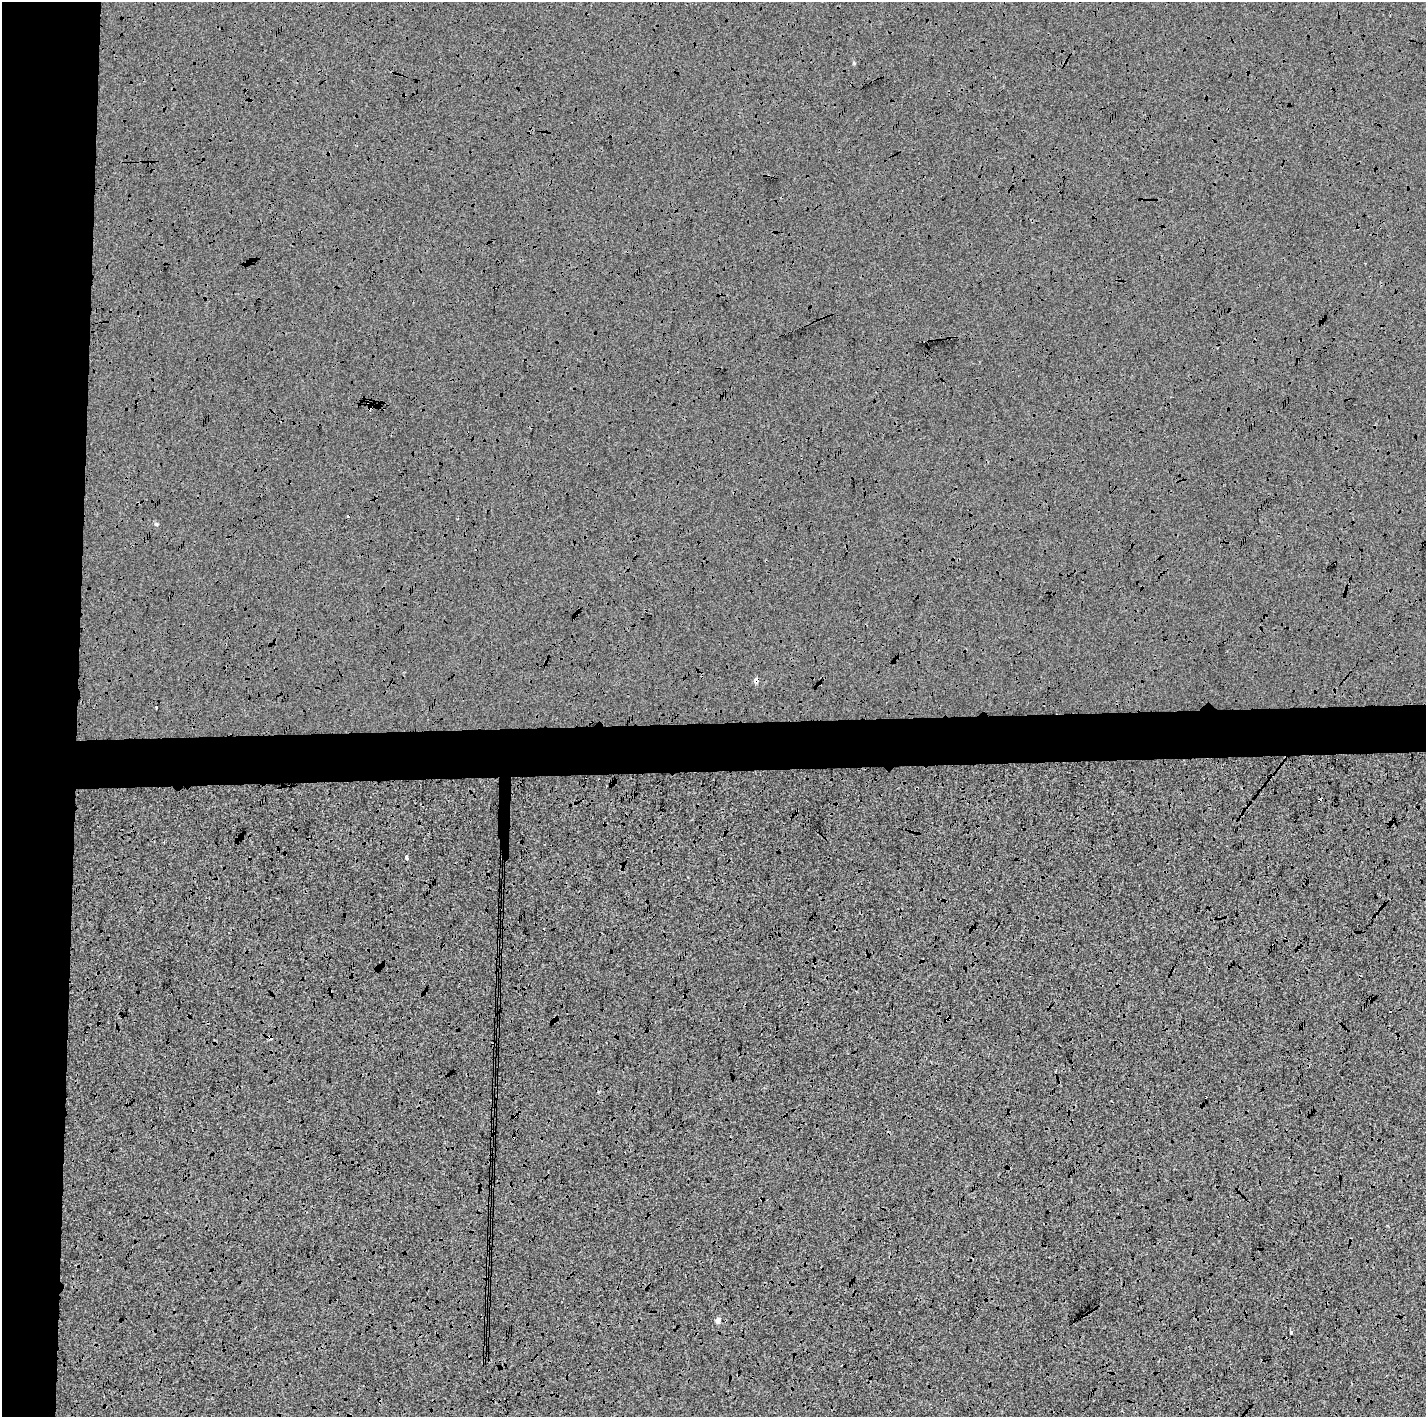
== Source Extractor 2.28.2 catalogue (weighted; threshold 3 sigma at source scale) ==
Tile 4 of 3 x 3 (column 1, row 2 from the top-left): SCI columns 13-1436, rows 1562-2976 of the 4284 x 4538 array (HDU 1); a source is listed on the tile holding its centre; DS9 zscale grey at full resolution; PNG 1428 x 1419 px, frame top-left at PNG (2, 2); no overlay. Shown black and unused: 10% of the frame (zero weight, under 3 of 4 exposures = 2% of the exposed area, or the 3 px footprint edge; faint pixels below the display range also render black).
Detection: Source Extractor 2.28.2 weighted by HDU 2 'WHT'; one run over the whole footprint, this tile lists its part. Background -0.00124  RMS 0.0065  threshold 0.0293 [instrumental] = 3 sigma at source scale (4.5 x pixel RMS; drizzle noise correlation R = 1.50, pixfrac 1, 0.0396/0.0396 arcsec/px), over >= 5 px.
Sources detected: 15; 7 cosmic-ray / hot-pixel residue — not listed; the other 8 listed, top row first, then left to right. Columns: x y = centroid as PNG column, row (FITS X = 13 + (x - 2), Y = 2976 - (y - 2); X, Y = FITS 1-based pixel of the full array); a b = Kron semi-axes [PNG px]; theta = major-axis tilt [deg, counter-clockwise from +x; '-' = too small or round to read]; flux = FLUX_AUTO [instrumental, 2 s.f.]
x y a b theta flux
156 524 6 5 - 1.1
756 680 5 5 - 2.4
156 707 3 2 - 0.66
1319 800 4 3 - 1.3
406 858 4 3 - 6.1
947 1019 6 3 28 0.87
718 1321 4 4 - 4.8
1291 1332 4 3 - 1
Overlapping masked pixels (flux is a lower limit): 3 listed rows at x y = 756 680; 1319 800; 947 1019